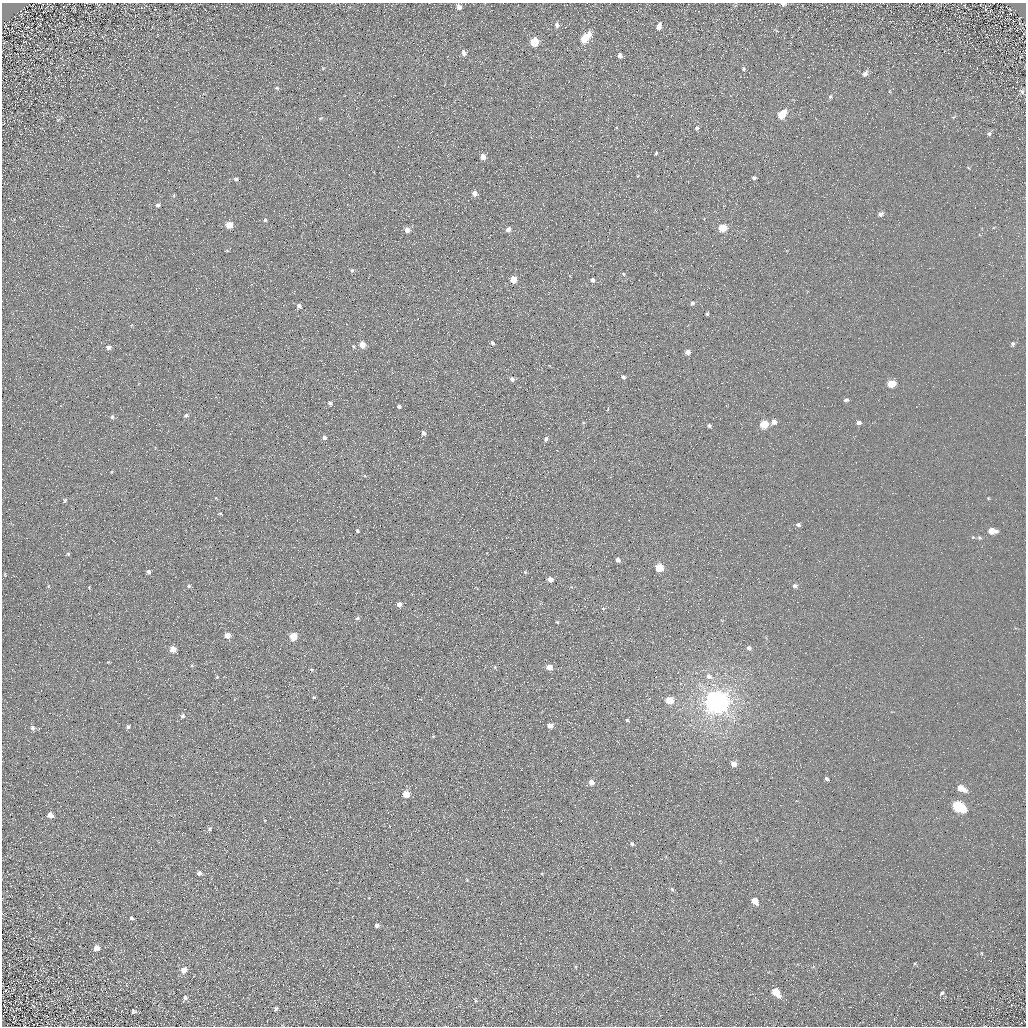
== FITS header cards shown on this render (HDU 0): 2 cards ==
NAXIS1  =                 1024 / Required FITS header
NAXIS2  =                 1024 / Required FITS header

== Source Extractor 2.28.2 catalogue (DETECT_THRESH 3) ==
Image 1024 x 1024 px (HDU 0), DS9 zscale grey, 1 PNG px = 1 image px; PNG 1028 x 1028 px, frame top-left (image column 1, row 1024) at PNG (2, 3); no overlay
Background 5.16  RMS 7.8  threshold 23.3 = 3 sigma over >= 5 px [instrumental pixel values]
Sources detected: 126; all 126 listed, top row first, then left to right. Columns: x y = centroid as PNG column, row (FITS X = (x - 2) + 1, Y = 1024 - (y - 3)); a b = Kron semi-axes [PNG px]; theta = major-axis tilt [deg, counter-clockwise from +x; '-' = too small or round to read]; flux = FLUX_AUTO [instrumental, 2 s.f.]
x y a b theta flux
783 4 5 3 - 2000
459 7 5 4 - 2900
407 11 2 2 - 590
557 25 6 5 - 2000
659 27 6 4 72 4500
589 34 6 5 - 3400
584 39 6 5 - 15000
24 42 3 2 - 330
534 42 6 5 - 19000
464 53 6 5 - 2100
620 56 5 4 - 2000
743 69 5 4 - 720
865 74 6 5 - 2000
277 88 6 4 -12 610
1022 91 7 6 - 1400
830 97 5 4 - 880
782 114 7 5 53 16000
58 120 5 3 - 500
697 129 6 5 - 1400
989 134 6 6 - 1200
656 153 4 3 - 710
483 157 4 4 - 4700
754 178 4 4 - 1100
236 179 5 5 - 1100
475 193 5 5 - 2900
158 205 5 4 - 1200
880 214 6 5 - 1500
265 220 4 4 - 850
229 225 5 5 - 11000
722 228 5 5 - 17000
407 230 5 5 - 4100
508 230 5 4 - 2900
227 251 5 3 - 400
352 270 5 5 - 910
623 274 4 4 - 680
513 279 5 5 - 11000
593 280 5 4 - 1800
692 303 6 5 - 1300
299 306 5 5 - 1800
707 314 3 3 - 760
492 343 5 4 - 910
1012 344 5 4 - 1000
362 345 5 4 - 7500
108 347 5 4 - 2000
353 347 5 4 - 630
688 352 4 4 - 3300
623 377 5 4 - 1300
512 379 5 5 - 1600
891 384 6 4 15 10000
333 391 2 2 - 540
846 400 4 3 - 1200
330 403 6 5 - 1200
399 407 5 4 - 1200
186 415 5 4 - 1200
112 417 6 5 - 950
774 422 5 5 - 2900
583 423 5 4 - 510
858 423 4 4 - 1800
764 424 5 5 - 20000
709 425 4 3 - 1300
423 433 5 4 - 1700
324 438 6 5 - 1400
546 439 6 5 - 1300
988 498 4 3 - 410
65 500 6 4 74 740
220 513 4 3 - 490
798 525 4 4 - 1500
357 531 4 3 - 850
992 531 7 4 -2 6100
294 547 2 2 - 2800
68 554 4 4 - 740
618 560 5 4 - 2000
659 568 5 5 - 18000
149 572 4 4 - 1500
525 572 6 3 -46 580
5 575 5 3 - 390
550 579 5 4 - 2800
189 586 5 4 - 870
795 586 5 5 - 1700
89 587 4 4 - 480
399 604 5 5 - 2400
603 608 5 3 - 500
357 618 5 4 - 980
557 622 5 4 - 550
227 635 5 4 - 5300
293 636 5 5 - 15000
749 648 5 5 - 1400
173 649 5 4 - 7600
192 665 5 3 - 460
495 667 5 3 - 550
549 667 5 5 - 5400
312 670 6 3 -31 630
709 676 8 7 - 2400
217 677 4 3 - 460
314 697 3 3 - 790
669 700 5 5 - 11000
717 702 7 7 - 780000
183 716 5 4 - 1300
627 720 3 3 - 670
550 725 5 5 - 3600
128 727 5 4 - 1100
32 728 6 5 - 1700
185 759 3 3 - 260
734 764 5 5 - 3800
826 779 4 3 - 1100
591 782 5 4 - 4600
961 788 8 5 -27 7100
406 794 5 5 - 12000
958 807 9 5 -30 57000
50 815 5 4 - 3300
209 829 5 5 - 1100
632 844 5 4 - 1200
199 873 5 4 - 2300
672 889 5 4 - 860
755 901 6 4 -45 6800
131 918 4 4 - 980
377 925 4 4 - 2200
97 948 6 6 - 3300
981 953 4 3 - 440
184 970 7 6 - 3900
776 992 8 5 -52 12000
942 993 8 5 51 1200
185 998 6 5 - 1400
476 1000 5 3 - 550
276 1009 5 4 - 1100
133 1011 6 5 - 840
At the frame edge (FLAGS 8, measured only in part): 1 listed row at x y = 783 4